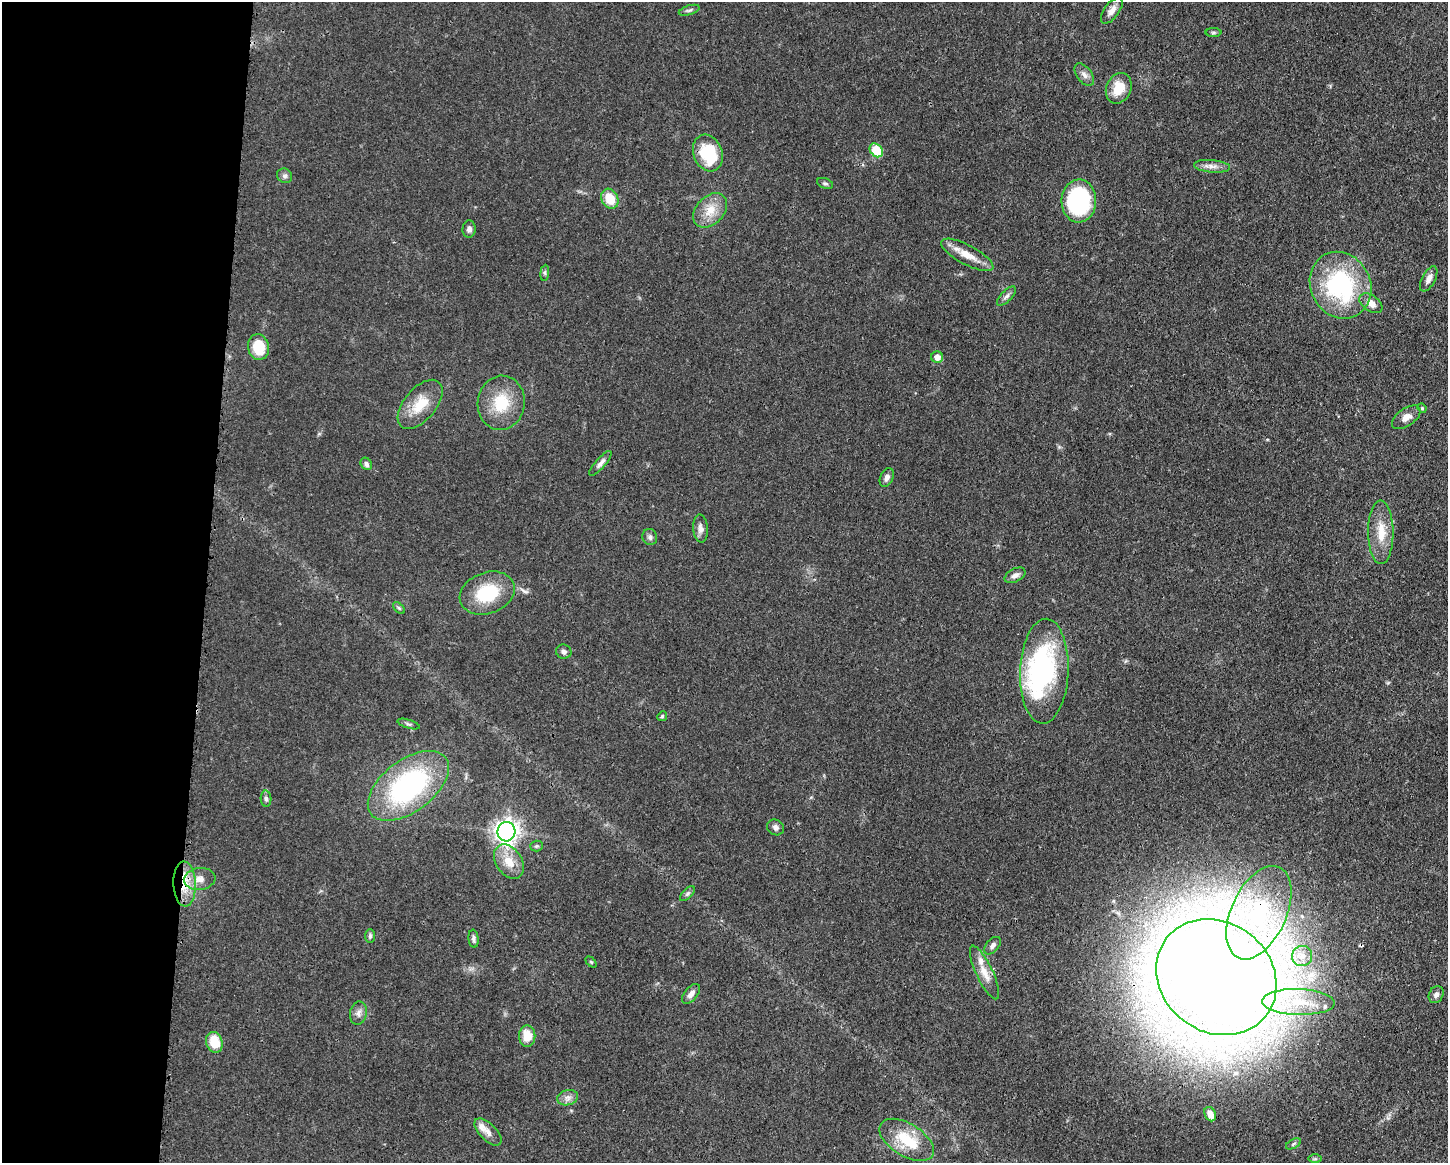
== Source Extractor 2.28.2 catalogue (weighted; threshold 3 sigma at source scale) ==
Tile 4 of 3 x 4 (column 1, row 2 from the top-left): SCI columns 117-1562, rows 2325-3485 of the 4683 x 4649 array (HDU 1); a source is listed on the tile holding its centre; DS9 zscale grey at full resolution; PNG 1450 x 1165 px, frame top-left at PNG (2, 2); each listed source drawn as its Kron ellipse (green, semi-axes under 4 px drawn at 4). Shown black and unused: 14% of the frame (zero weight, under 3 of 4 exposures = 1% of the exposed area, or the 3 px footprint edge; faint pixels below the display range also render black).
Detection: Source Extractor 2.28.2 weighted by HDU 2 'WHT'; one run over the whole footprint, this tile lists its part. Background 0.0591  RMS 0.0043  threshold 0.0194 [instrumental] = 3 sigma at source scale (4.5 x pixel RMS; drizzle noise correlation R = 1.50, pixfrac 1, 0.05/0.05 arcsec/px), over >= 5 px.
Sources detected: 75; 2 inside a brighter object's white glare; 1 cosmic-ray / hot-pixel residue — neither listed nor drawn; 4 inside a brighter listed object's ellipse — not listed separately; the other 68 listed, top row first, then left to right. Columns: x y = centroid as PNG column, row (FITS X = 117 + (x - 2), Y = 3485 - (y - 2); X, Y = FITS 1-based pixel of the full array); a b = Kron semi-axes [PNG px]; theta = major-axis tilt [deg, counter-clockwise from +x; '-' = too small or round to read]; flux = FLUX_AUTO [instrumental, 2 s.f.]
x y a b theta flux
689 10 11 4 17 0.99
1112 11 15 7 54 3.1
1213 33 8 4 0 0.69
1084 75 13 7 -53 2.2
1119 88 16 12 66 8.3
876 150 8 5 -48 16
708 153 19 14 -68 22
1212 166 18 6 -5 2.7
285 176 8 7 - 1.3
825 183 8 5 -20 0.86
610 199 10 8 -63 8.8
1079 201 21 17 89 48
710 210 20 14 46 7.7
469 229 8 6 85 1.8
967 255 29 9 -28 6.7
545 273 8 4 82 0.78
1429 279 14 6 62 2.7
1341 285 34 30 -62 58
1006 296 12 5 45 1.5
1371 303 13 8 -35 3.6
258 347 13 10 -77 13
937 357 6 5 - 3.1
501 403 27 23 82 16
420 404 29 16 50 11
1422 408 5 4 - 0.51
1406 417 16 8 34 3.5
600 463 16 5 49 2
366 464 6 5 - 1.3
887 477 10 6 65 1.9
700 528 14 7 -86 2.3
1381 532 32 12 -89 9.7
650 537 8 7 - 1.4
1015 575 11 6 27 2.1
487 593 28 20 20 20
399 608 7 4 -45 0.67
564 652 7 7 - 1.3
1044 671 52 24 88 78
662 716 5 4 - 0.6
409 724 11 3 -17 0.88
408 786 47 26 37 76
266 799 8 5 -87 1.1
776 827 9 7 -35 1.4
506 832 9 9 - 260
536 846 6 5 - 0.74
509 862 19 13 -55 7.4
200 879 15 11 8 4.7
185 884 22 11 -88 9.9
687 894 9 4 45 0.95
1259 913 50 27 65 47
370 936 7 5 89 0.83
474 939 9 5 -83 1.2
992 946 10 6 50 1.5
1302 956 10 10 - 3.9
591 962 6 4 -44 0.51
984 972 29 8 -65 5.7
1216 977 63 55 -38 1900
691 994 11 6 50 2.4
1436 995 9 7 60 1.6
1298 1002 36 13 -2 15
358 1013 11 8 80 2.2
527 1036 10 8 -89 7.1
214 1042 11 8 -73 11
568 1098 10 7 15 2.2
1210 1114 7 5 -65 3.3
488 1132 17 8 -45 3.3
907 1140 30 16 -32 15
1293 1144 8 4 28 0.79
1315 1159 7 4 0 0.69
Overlapping masked pixels (flux is a lower limit): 3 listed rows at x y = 185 884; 1259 913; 1216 977